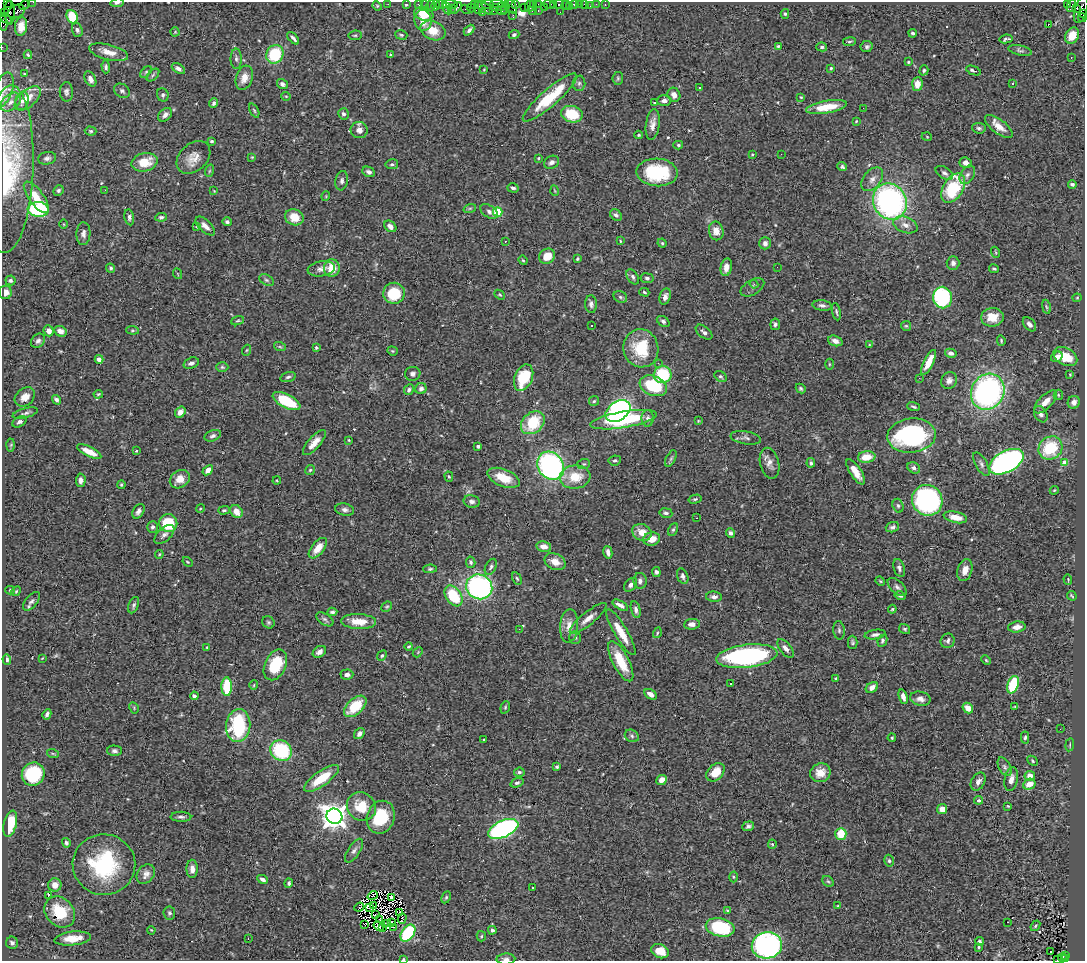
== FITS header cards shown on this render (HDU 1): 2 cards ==
NAXIS1  =                 1083
NAXIS2  =                  959

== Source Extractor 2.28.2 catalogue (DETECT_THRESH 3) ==
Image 1083 x 959 px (HDU 1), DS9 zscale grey, 1 PNG px = 1 image px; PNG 1087 x 963 px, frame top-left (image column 1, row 959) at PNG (2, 2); each listed source drawn as its Kron ellipse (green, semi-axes under 4 px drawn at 4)
Background 0.859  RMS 0.042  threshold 0.127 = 3 sigma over >= 5 px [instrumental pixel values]
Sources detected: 525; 5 with non-positive FLUX_AUTO (blend fragments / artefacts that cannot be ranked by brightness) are neither listed nor drawn; of the other 520, the 500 brightest by FLUX_AUTO listed and drawn (20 fainter detections omitted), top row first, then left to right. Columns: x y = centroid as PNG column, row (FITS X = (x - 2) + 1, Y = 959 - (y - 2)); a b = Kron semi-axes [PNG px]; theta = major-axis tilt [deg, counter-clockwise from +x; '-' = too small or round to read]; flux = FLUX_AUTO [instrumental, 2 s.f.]
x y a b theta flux
7 2 3 2 - 13
33 2 2 2 - 17
117 3 6 4 10 6.2
388 4 2 2 - 20
407 4 3 2 - 25
419 4 3 3 - 77
425 4 2 2 - 18
441 4 5 3 - 74
488 4 6 3 8 81
497 4 7 3 2 160
516 4 4 3 - 64
534 4 3 2 - 27
538 4 3 2 - 28
549 4 6 4 -19 110
554 4 2 2 - 23
559 4 5 3 - 110
574 4 4 3 - 84
579 4 2 2 - 7
584 4 2 2 - 16
596 4 2 2 - 10
1067 4 3 2 - 99
24 5 5 2 - 34
436 5 5 3 - 76
450 5 8 3 -3 85
474 5 4 2 - 32
565 5 5 3 - 19
605 5 3 2 - 13
377 6 5 4 - 3.5
430 6 6 2 72 120
512 6 8 4 -62 230
530 6 6 3 69 99
569 6 2 2 - 9.3
590 6 3 2 - 2.3
1071 6 7 3 65 61
478 7 6 3 -90 150
501 7 4 3 - 99
524 7 2 2 - 31
545 7 4 3 - 55
447 8 6 3 -62 13
451 8 3 2 - 68
456 8 7 3 44 160
471 8 4 3 - 24
484 8 10 4 -34 260
495 8 3 2 - 48
505 8 6 3 82 88
1077 8 3 3 - 240
466 9 5 3 - 140
501 10 5 3 - 190
1081 10 13 6 73 350
16 11 9 6 29 280
493 11 2 2 - 38
532 11 3 2 - 60
538 11 3 2 - 80
4 12 3 2 - 12
10 12 12 5 -87 360
482 12 4 2 - 32
560 12 2 2 - 2.5
424 14 10 6 -16 58
785 14 5 4 - 3.7
1084 14 3 2 - 63
513 15 3 2 - 9.1
72 17 7 5 -68 82
1082 17 4 3 - 82
5 18 7 3 -38 98
423 20 10 8 -80 39
3 23 8 4 -82 210
1048 24 3 2 - 5.4
21 27 9 6 82 25
77 30 7 5 -70 6.6
433 30 13 9 -23 45
469 30 6 4 46 6.6
175 32 4 4 - 2.8
913 33 4 3 - 4.8
355 35 6 4 9 4.1
401 35 6 4 -15 4.2
514 35 5 4 - 6.5
1072 36 8 6 61 37
293 38 7 3 -47 7.8
1006 39 6 3 11 5.3
849 42 6 4 7 4.3
778 46 3 3 - 3.3
867 46 6 5 - 7.1
2 47 2 2 - 10
822 47 5 4 - 4.9
1020 50 12 5 -12 6.9
109 52 20 7 -14 31
275 54 9 8 - 130
28 55 4 3 - 4.9
390 55 4 2 - 2.3
1071 58 2 2 - 2.7
236 59 10 5 -89 8.2
908 62 3 3 - 2.9
106 67 6 4 -88 6.3
831 68 3 3 - 3.3
178 69 7 4 -32 12
484 70 4 3 - 2.6
924 70 5 4 - 4.4
973 70 8 3 -21 8.3
146 72 7 4 45 4.8
24 74 3 2 - 2.6
153 75 7 4 45 4.9
244 78 12 8 72 27
618 78 6 5 - 4.7
90 79 8 5 -62 13
579 83 7 6 - 7.2
1013 83 3 2 - 6.4
282 84 6 5 - 9.3
917 84 7 5 86 26
699 88 3 3 - 12
4 89 17 8 73 22
122 91 8 6 -33 8
66 92 10 6 -88 8.6
163 95 7 5 -69 6
674 95 7 6 - 16
286 96 5 3 - 2.2
550 97 35 8 41 120
801 97 4 3 - 2.5
28 98 15 8 40 37
22 101 9 6 78 12
664 101 7 5 3 10
11 102 11 7 38 20
214 103 5 4 - 5.9
654 103 4 3 - 2.9
826 107 20 6 10 67
863 108 3 2 - 2.2
254 110 7 4 -63 4.2
343 114 5 5 - 6.6
572 114 11 8 -13 93
165 115 8 5 44 11
856 121 3 2 - 2.3
653 124 16 7 82 19
999 126 16 7 -38 30
979 128 7 5 -7 6.9
359 130 8 8 - 18
91 131 6 4 -1 4.4
639 135 4 3 - 3.5
927 137 5 3 - 2.3
211 141 3 3 - 3.5
678 145 5 4 - 3.8
752 154 3 3 - 2.6
781 154 3 2 - 2.9
193 157 19 13 42 35
252 157 3 3 - 2.4
47 158 9 6 11 8.8
538 158 4 3 - 2.6
145 162 13 9 13 58
552 162 8 6 28 10
966 163 6 5 - 13
392 164 6 5 - 5.3
842 167 5 4 - 5.6
8 169 84 25 88 320
209 171 6 4 71 4
369 172 6 5 - 9.2
657 172 20 14 -3 160
944 173 9 5 -31 9.3
967 175 10 6 57 12
872 179 13 8 51 20
342 181 10 6 81 9.4
1072 184 4 3 - 6
513 188 6 4 -17 7.6
953 188 16 10 58 180
58 190 5 5 - 5.8
105 190 2 2 - 22
214 191 4 3 - 2.2
555 191 5 3 - 2.4
326 196 5 3 - 2.2
36 197 18 7 -54 50
890 202 18 16 -60 710
470 208 6 4 19 4.4
38 209 11 7 -6 240
489 211 10 6 -34 9.1
498 212 5 4 - 110
616 215 6 5 - 7.9
129 217 8 5 -80 8.4
161 217 6 4 6 5.5
294 217 9 8 - 47
227 222 5 4 - 7.5
64 224 5 3 - 2.7
905 225 12 7 -20 19
205 226 12 6 -44 16
390 226 7 5 -40 15
196 227 4 4 - 2.5
716 231 9 7 -78 27
83 234 11 7 88 12
505 241 3 2 - 5.7
620 241 4 3 - 2.7
662 243 4 4 - 3.5
765 243 6 5 - 13
995 252 5 3 - 2.7
547 256 8 7 - 42
577 259 3 3 - 3.6
523 260 5 4 - 3.4
953 263 7 6 - 11
726 267 9 5 79 17
777 267 2 2 - 2.4
111 268 5 4 - 4.5
332 268 9 8 - 46
321 269 13 7 9 17
994 269 5 3 - 3.9
178 274 5 3 - 2.1
633 277 8 5 -58 7
647 278 6 5 - 6.9
10 280 5 5 - 7
266 280 8 5 -27 6.3
754 284 4 4 - 4.2
752 287 13 7 31 9.9
5 292 7 6 - 21
644 292 5 4 - 4.3
394 293 10 10 - 100
500 295 6 4 -41 3.4
620 297 7 5 -23 6.4
665 297 8 5 72 12
942 298 11 9 -80 300
1077 298 4 4 - 3.1
591 304 9 6 -86 9.5
822 305 9 5 -8 9.8
1046 307 7 3 -80 3.9
836 312 9 3 -77 5.2
992 317 11 9 6 41
238 321 6 4 18 4.2
663 321 7 5 -33 6.9
775 324 6 5 - 7.9
1029 324 8 5 -49 13
592 325 2 2 - 3.1
906 326 5 5 - 3.5
132 330 6 4 -5 3.8
49 331 5 5 - 16
60 331 6 5 - 19
704 332 9 5 -39 10
38 341 8 6 46 8.8
835 341 7 5 -20 17
1001 341 5 3 - 3.7
869 345 4 3 - 2.3
280 347 6 4 -19 3.6
316 347 3 3 - 5
641 348 19 17 -76 100
247 350 5 3 - 2.9
392 351 5 4 - 3.3
951 353 6 4 -13 8.8
1057 357 6 5 - 25
1065 357 12 8 -28 58
99 359 4 4 - 13
929 362 13 5 63 35
191 363 8 5 19 10
658 363 3 2 - 3.8
829 364 5 3 - 2.8
222 367 6 5 - 4.5
413 374 8 7 - 9.3
663 375 9 8 - 140
1070 375 4 3 - 2.6
720 376 6 5 - 5.6
288 377 8 4 16 6.1
524 378 14 8 66 110
919 378 3 2 - 3.2
949 380 9 7 58 13
653 386 14 9 -22 140
801 388 5 4 - 5.4
421 389 6 5 - 9.4
409 390 5 4 - 6.6
988 392 18 16 60 710
98 394 5 3 - 3.4
1058 395 5 4 - 3.5
25 397 11 8 39 24
56 400 5 4 - 7.4
287 401 15 6 -27 120
594 401 5 5 - 4.1
1045 402 15 6 45 25
1074 402 6 6 - 18
914 407 6 3 -20 4.7
618 411 14 9 35 650
180 412 6 5 - 17
25 413 13 4 14 9.2
1041 414 9 6 -60 9.7
648 418 8 6 -88 10
624 420 34 8 9 210
698 421 3 2 - 2.4
19 422 7 5 28 7.8
533 423 13 10 41 120
213 436 8 5 21 8.4
911 436 24 17 5 420
746 438 15 6 -10 11
349 440 3 3 - 2.4
314 443 16 6 48 26
11 445 6 4 87 3.2
478 446 4 3 - 6.6
1050 448 12 11 - 140
136 451 3 3 - 2.6
89 452 13 5 -26 34
867 457 9 6 8 47
671 458 9 4 63 5.9
615 460 6 5 - 5.6
1006 462 18 10 29 790
1065 462 4 4 - 56
769 463 16 9 -77 21
811 463 5 4 - 5.7
584 464 6 5 - 4.6
981 464 13 5 -61 11
551 466 15 12 -53 620
914 468 7 5 -34 9.8
208 470 6 4 39 21
310 470 5 4 - 3.9
856 472 15 5 -58 34
449 477 5 4 - 3.8
575 477 15 11 7 68
504 478 17 8 -22 59
180 479 10 8 33 33
81 480 7 5 88 9.7
277 481 4 3 - 2.7
121 485 4 3 - 3.4
1054 490 4 4 - 3.2
695 499 6 4 14 4.6
927 500 16 15 - 540
472 501 8 6 -11 11
898 506 7 5 -72 6.9
200 509 4 3 - 2.6
224 510 6 4 1 4.7
345 510 9 6 -11 10
138 511 8 5 57 9.7
236 511 7 5 -52 29
666 513 6 4 -10 7.5
955 517 12 5 -13 37
697 518 3 2 - 2.4
168 523 9 9 - 120
153 527 5 5 - 8.7
892 527 7 5 20 7
673 530 6 4 62 4.9
642 532 10 8 -28 34
731 533 5 4 - 10
164 534 12 6 42 13
652 539 8 6 11 33
544 547 7 5 -11 20
318 548 12 6 51 37
608 552 6 3 -76 12
159 554 4 4 - 3
188 562 5 3 - 2.8
471 562 5 4 - 6.4
555 562 11 7 -25 29
491 567 8 5 63 7.1
899 568 9 5 -74 8
430 569 6 4 2 5
965 570 11 7 73 25
656 572 5 4 - 7.7
683 576 8 5 -69 8.6
517 578 6 4 -62 4.4
1068 579 5 2 - 2.2
640 581 8 7 - 12
880 581 5 4 - 3
631 585 8 5 49 11
479 587 13 12 - 490
897 587 11 6 -43 10
10 590 5 4 - 3.1
16 591 5 4 - 3.5
454 596 11 7 -56 130
900 596 5 4 - 5.9
1072 596 5 2 - 2.9
714 597 8 5 -4 9.2
31 601 11 6 50 9.1
134 605 8 5 67 6.7
620 605 9 4 -29 14
387 607 6 4 42 4.1
892 609 4 3 - 3.2
636 610 9 4 -76 9.3
332 612 5 3 - 5.8
588 618 23 6 39 25
325 619 9 5 -33 8.2
268 622 6 5 - 5.1
359 622 17 7 -2 47
692 624 8 5 6 15
569 626 17 9 86 30
1017 627 9 5 8 18
519 629 3 2 - 4
905 629 6 5 - 5
839 630 9 5 -83 6.7
621 632 26 6 -59 57
657 633 5 3 - 3.2
875 635 11 4 8 9.8
575 637 6 6 - 7.4
882 641 6 4 65 5.8
948 641 7 7 - 9.5
853 642 6 4 -89 5.3
409 646 4 3 - 2.9
207 647 4 3 - 2.8
786 648 11 5 -52 15
319 652 7 5 33 12
418 652 6 4 47 3.7
382 656 5 4 - 4.6
747 656 31 11 7 530
42 658 3 2 - 2.2
7 659 5 3 - 6.3
986 660 5 4 - 3.3
621 661 22 8 -62 83
275 665 16 10 65 110
347 675 6 5 - 11
836 678 4 3 - 3
731 684 3 3 - 5.1
254 685 5 3 - 2.4
1013 685 9 5 71 150
227 687 9 5 -89 120
872 687 7 5 35 16
651 694 7 4 -31 17
194 696 4 4 - 8.5
903 697 7 4 -72 15
920 699 10 7 -12 15
355 706 13 7 43 100
505 707 6 4 70 4
1015 707 4 4 - 3.1
134 708 6 4 -61 3.5
968 708 6 4 -48 23
47 714 5 3 - 7.9
238 726 16 12 83 220
1060 729 3 2 - 3.9
359 734 6 4 52 11
632 736 7 6 - 7.6
892 738 4 3 - 3.3
1025 738 6 3 87 5.1
484 740 3 2 - 2.7
1070 745 6 3 81 3.1
114 751 7 5 -2 7.5
281 751 11 10 - 190
53 754 6 3 -19 3.2
1033 761 6 4 -44 4.6
557 767 3 3 - 5.1
1005 767 10 6 -62 9.4
519 772 5 4 - 5.8
715 772 11 7 45 44
820 773 10 9 - 31
33 774 12 11 - 200
1030 776 5 5 - 27
322 778 20 7 36 80
1011 779 12 6 78 20
661 780 5 4 - 19
978 782 9 6 61 14
517 783 7 4 22 7.2
1029 784 6 5 - 32
978 800 4 4 - 7.7
361 806 15 13 -39 76
1008 806 3 3 - 2.7
942 809 5 5 - 22
334 816 8 7 - 3100
181 817 10 5 -1 8.5
381 817 16 13 70 120
10 824 13 6 77 74
748 826 6 4 22 7.1
503 829 16 8 25 680
841 834 6 5 - 59
66 843 5 4 - 6.3
772 844 4 4 - 3.4
354 851 13 6 56 12
889 861 6 4 -74 4.8
104 865 31 30 - 260
192 869 9 5 -88 14
146 874 10 8 52 17
734 877 5 3 - 3.5
262 879 5 4 - 10
828 881 6 5 - 4.6
289 883 4 3 - 4.9
55 885 7 6 - 24
532 888 3 2 - 7.3
373 895 5 2 - 2.3
48 896 3 3 - 31
446 897 6 4 63 4.1
391 898 3 2 - 3.5
373 906 2 2 - 2.1
838 906 4 2 - 2.1
359 907 5 3 - 7.9
370 907 3 2 - 4.6
727 911 4 3 - 3.4
60 912 17 13 -46 99
169 913 7 6 - 5.8
400 913 4 3 - 7.7
375 915 3 2 - 2.5
402 919 5 2 - 2.2
379 920 3 2 - 2.6
391 922 3 2 - 2.5
1007 922 3 2 - 6.5
364 924 3 2 - 9.4
387 924 3 2 - 3.1
378 926 5 3 - 3.8
1035 926 6 4 50 4.3
383 927 3 2 - 2.1
393 927 3 2 - 81
720 927 14 9 -12 190
151 930 4 3 - 2.4
492 930 4 4 - 6.9
408 933 9 6 55 210
481 936 5 4 - 3.4
73 938 18 7 6 46
248 939 3 2 - 4.7
980 941 4 4 - 4.6
12 943 6 6 - 8.9
767 945 15 13 12 690
979 947 4 4 - 3.7
660 951 9 6 -22 47
1051 952 2 2 - 4.8
1065 955 3 2 - 130
1062 958 4 3 - 47
403 959 4 3 - 4
506 959 9 5 2 9.7
1065 959 3 3 - 50
1057 960 2 2 - 7.3
At the frame edge (FLAGS 8, measured only in part): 10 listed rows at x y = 7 2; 33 2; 117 3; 1084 14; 3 23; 2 47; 8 169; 403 959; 506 959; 1057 960
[20 fainter detections neither listed nor drawn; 5 non-positive-flux detections neither listed nor drawn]